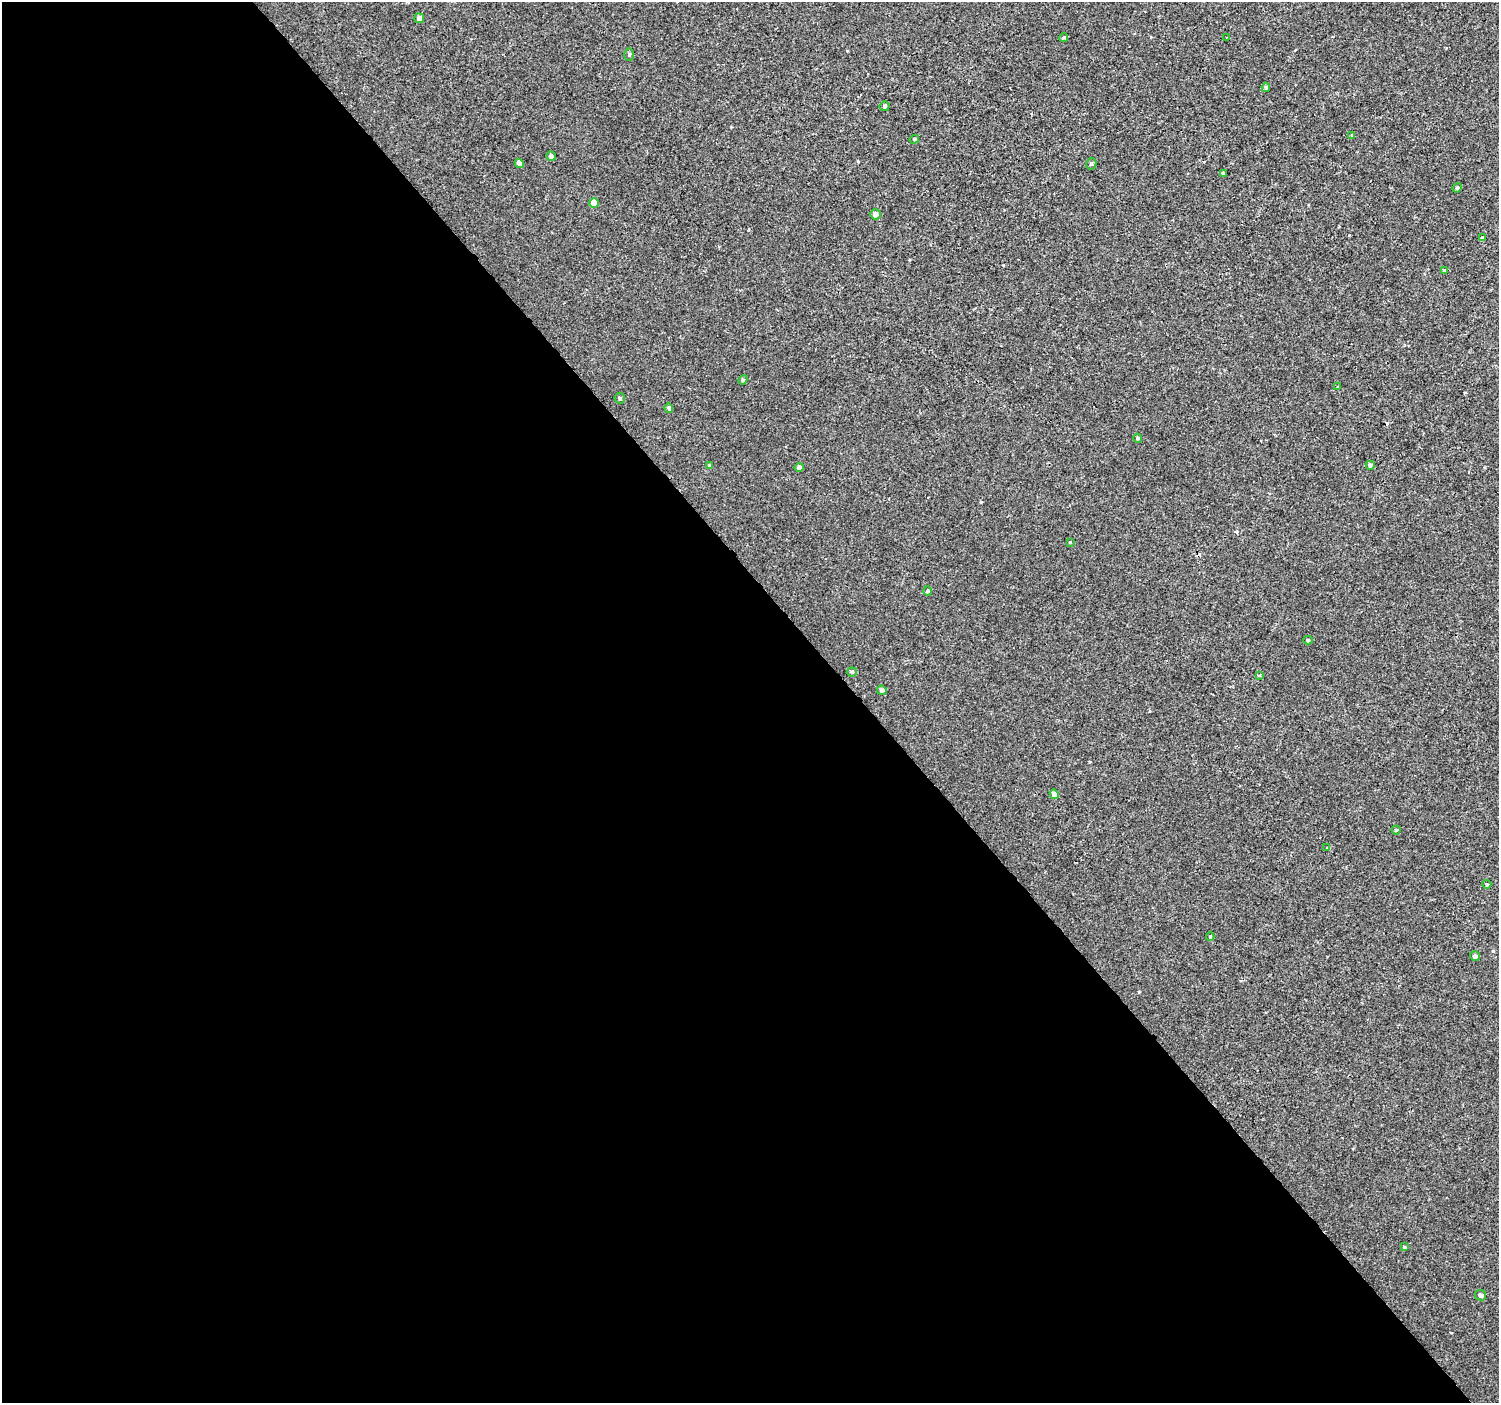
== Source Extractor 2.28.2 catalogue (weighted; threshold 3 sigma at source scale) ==
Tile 9 of 4 x 4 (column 1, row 3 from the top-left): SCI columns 5-1501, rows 1604-3004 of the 5993 x 5943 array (HDU 1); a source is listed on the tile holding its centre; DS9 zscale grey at full resolution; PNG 1501 x 1405 px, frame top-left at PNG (2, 2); each listed source drawn as its Kron ellipse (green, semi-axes under 4 px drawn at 4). Shown black and unused: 57% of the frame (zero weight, under 2 of 3 exposures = <1% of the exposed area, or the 3 px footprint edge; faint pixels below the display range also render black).
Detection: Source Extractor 2.28.2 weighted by HDU 2 'WHT'; one run over the whole footprint, this tile lists its part. Background 3.04e-04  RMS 0.0042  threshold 0.019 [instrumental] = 3 sigma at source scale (4.5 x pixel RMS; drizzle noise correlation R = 1.50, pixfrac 1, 0.0396/0.0396 arcsec/px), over >= 5 px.
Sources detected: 40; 1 cosmic-ray / hot-pixel residue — neither listed nor drawn; the other 39 listed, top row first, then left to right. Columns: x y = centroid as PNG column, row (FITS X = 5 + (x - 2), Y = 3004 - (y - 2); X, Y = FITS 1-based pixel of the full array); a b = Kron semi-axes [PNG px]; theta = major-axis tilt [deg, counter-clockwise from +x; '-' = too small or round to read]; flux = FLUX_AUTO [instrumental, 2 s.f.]
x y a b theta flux
419 18 5 5 - 1.3
1063 38 4 3 - 0.76
1226 38 2 2 - 0.44
629 55 6 5 - 0.65
1266 87 4 4 - 0.74
885 106 5 5 - 0.77
1352 135 4 3 - 0.44
914 139 5 4 - 0.48
551 156 5 4 - 1.3
519 163 4 4 - 2.5
1091 164 5 5 - 0.89
1223 173 3 3 - 4.3
1457 188 5 4 - 0.52
594 203 5 4 - 4.2
875 214 5 5 - 2.1
1482 238 4 4 - 0.51
1444 270 4 3 - 0.95
743 380 4 4 - 0.56
1338 387 4 3 - 0.36
620 398 5 5 - 0.7
669 408 5 4 - 0.76
1138 438 4 4 - 0.49
1370 465 4 4 - 0.72
710 466 4 3 - 0.66
799 467 5 4 - 1.2
1070 542 3 3 - 0.42
928 591 5 3 - 0.46
1308 640 5 4 - 0.58
852 672 5 5 - 0.65
1259 676 3 2 - 0.42
882 690 4 4 - 1
1054 794 5 4 - 2.6
1396 830 4 4 - 0.5
1327 847 3 3 - 0.7
1487 884 4 4 - 0.45
1210 936 4 4 - 0.44
1475 956 5 4 - 1.1
1405 1247 4 3 - 0.38
1481 1295 6 5 - 1.4